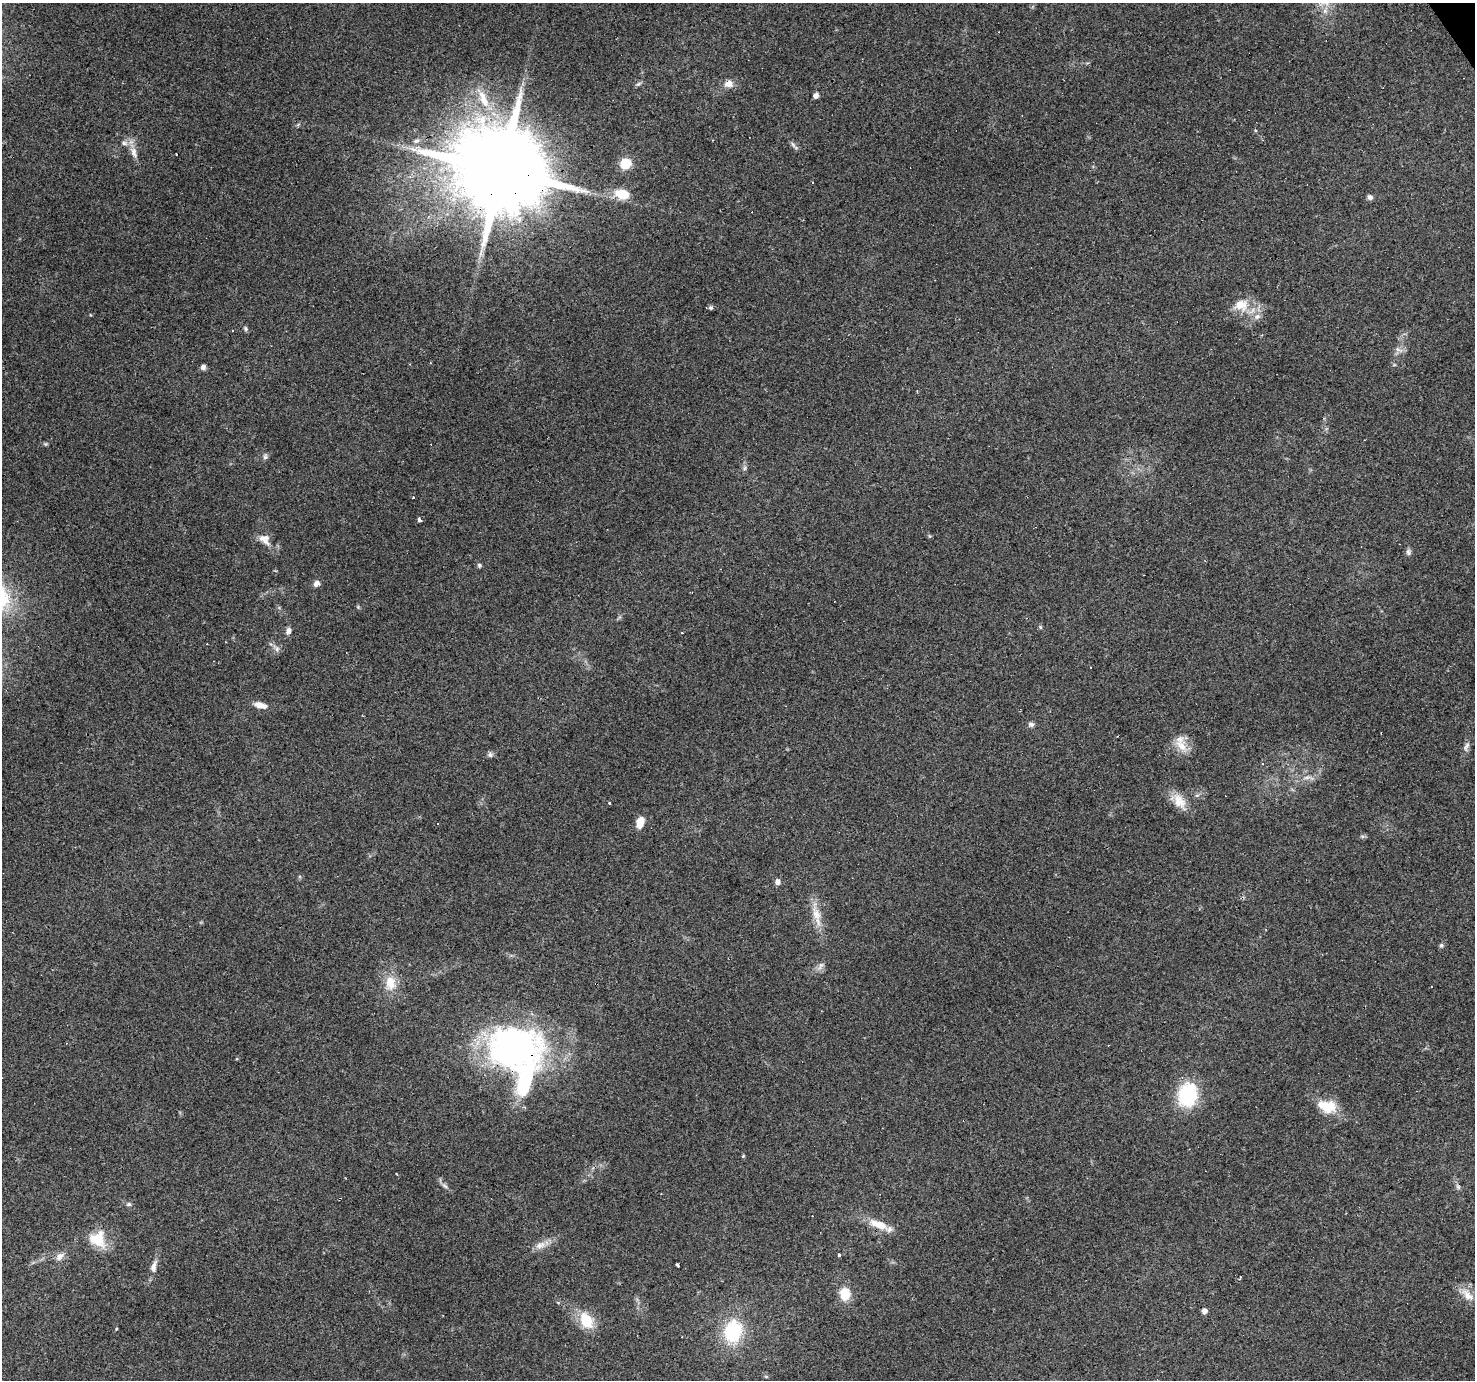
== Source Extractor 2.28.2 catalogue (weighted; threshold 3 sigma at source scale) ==
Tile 10 of 4 x 4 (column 2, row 3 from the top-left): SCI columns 1474-2946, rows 1556-2933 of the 5891 x 5804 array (HDU 1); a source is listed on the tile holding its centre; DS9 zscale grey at full resolution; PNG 1477 x 1382 px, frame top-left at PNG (2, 3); no overlay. Shown black and unused: <1% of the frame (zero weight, under 3 of 4 exposures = <1% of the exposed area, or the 3 px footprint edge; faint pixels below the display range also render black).
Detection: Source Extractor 2.28.2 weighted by HDU 2 'WHT'; one run over the whole footprint, this tile lists its part. Background 0.219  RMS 0.0078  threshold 0.0352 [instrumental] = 3 sigma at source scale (4.5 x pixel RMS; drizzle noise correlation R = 1.50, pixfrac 1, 0.0396/0.0396 arcsec/px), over >= 5 px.
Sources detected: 79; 8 cosmic-ray / hot-pixel residue — not listed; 5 inside a brighter listed object's ellipse — not listed separately; the other 66 listed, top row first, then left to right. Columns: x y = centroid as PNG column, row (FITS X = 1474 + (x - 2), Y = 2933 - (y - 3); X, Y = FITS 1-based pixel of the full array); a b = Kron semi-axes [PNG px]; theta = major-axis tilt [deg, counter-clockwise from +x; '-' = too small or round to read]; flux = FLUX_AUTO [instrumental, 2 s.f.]
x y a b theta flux
638 84 9 4 35 1.6
729 84 12 10 16 5.8
816 96 6 5 - 2.9
483 99 29 10 -67 18
124 143 9 6 -10 2.7
794 145 15 4 -51 2.2
134 152 16 8 -75 6.1
625 163 6 6 - 54
501 170 28 22 22 14000
812 182 3 3 - 1.9
623 194 16 10 -14 18
1370 197 7 6 - 2.2
1241 305 21 16 8 15
711 308 6 6 - 1.5
1257 317 9 8 - 4.2
246 329 7 5 -71 1.4
1398 349 12 5 -18 2.8
203 367 7 6 - 2.4
45 444 6 4 71 0.96
265 457 7 6 - 2
420 520 3 3 - 49
265 539 16 12 -37 7.5
1408 552 9 5 -88 2.1
479 565 6 5 - 1.3
316 583 7 6 - 3.7
358 607 5 5 - 0.91
1040 627 6 3 -71 0.92
288 631 8 6 74 3.1
682 633 3 2 - 0.97
277 649 7 6 - 2.3
1091 667 3 2 - 0.81
259 705 13 8 -27 5.7
1031 724 7 6 - 2.5
1181 746 21 11 -45 11
1466 747 14 6 68 3.2
490 755 7 7 - 2
1307 777 10 4 1 2.7
1179 801 25 13 -56 12
610 803 3 3 - 3.2
640 822 11 7 72 9.8
777 882 6 6 - 3.3
816 913 19 11 -71 11
1266 929 3 2 - 0.89
1441 945 6 6 - 1.6
821 966 13 5 64 3.1
390 983 22 15 -89 15
1432 986 3 2 - 0.52
513 1047 62 44 2 240
1188 1095 28 21 78 45
1329 1107 19 16 25 16
743 1156 5 3 - 0.76
444 1185 8 5 -30 2
129 1204 7 5 13 1.5
880 1225 16 10 -21 11
97 1239 21 21 - 19
540 1245 16 8 26 6.2
839 1255 3 3 - 12
59 1257 11 8 45 4.8
154 1265 15 7 66 4.6
677 1265 3 3 - 38
845 1294 11 9 -85 19
1467 1295 22 10 -46 8.7
1204 1311 5 4 - 4.3
586 1321 21 14 -61 20
116 1329 4 3 - 0.61
733 1331 30 22 76 44
Overlapping masked pixels (flux is a lower limit): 2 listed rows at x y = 501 170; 513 1047